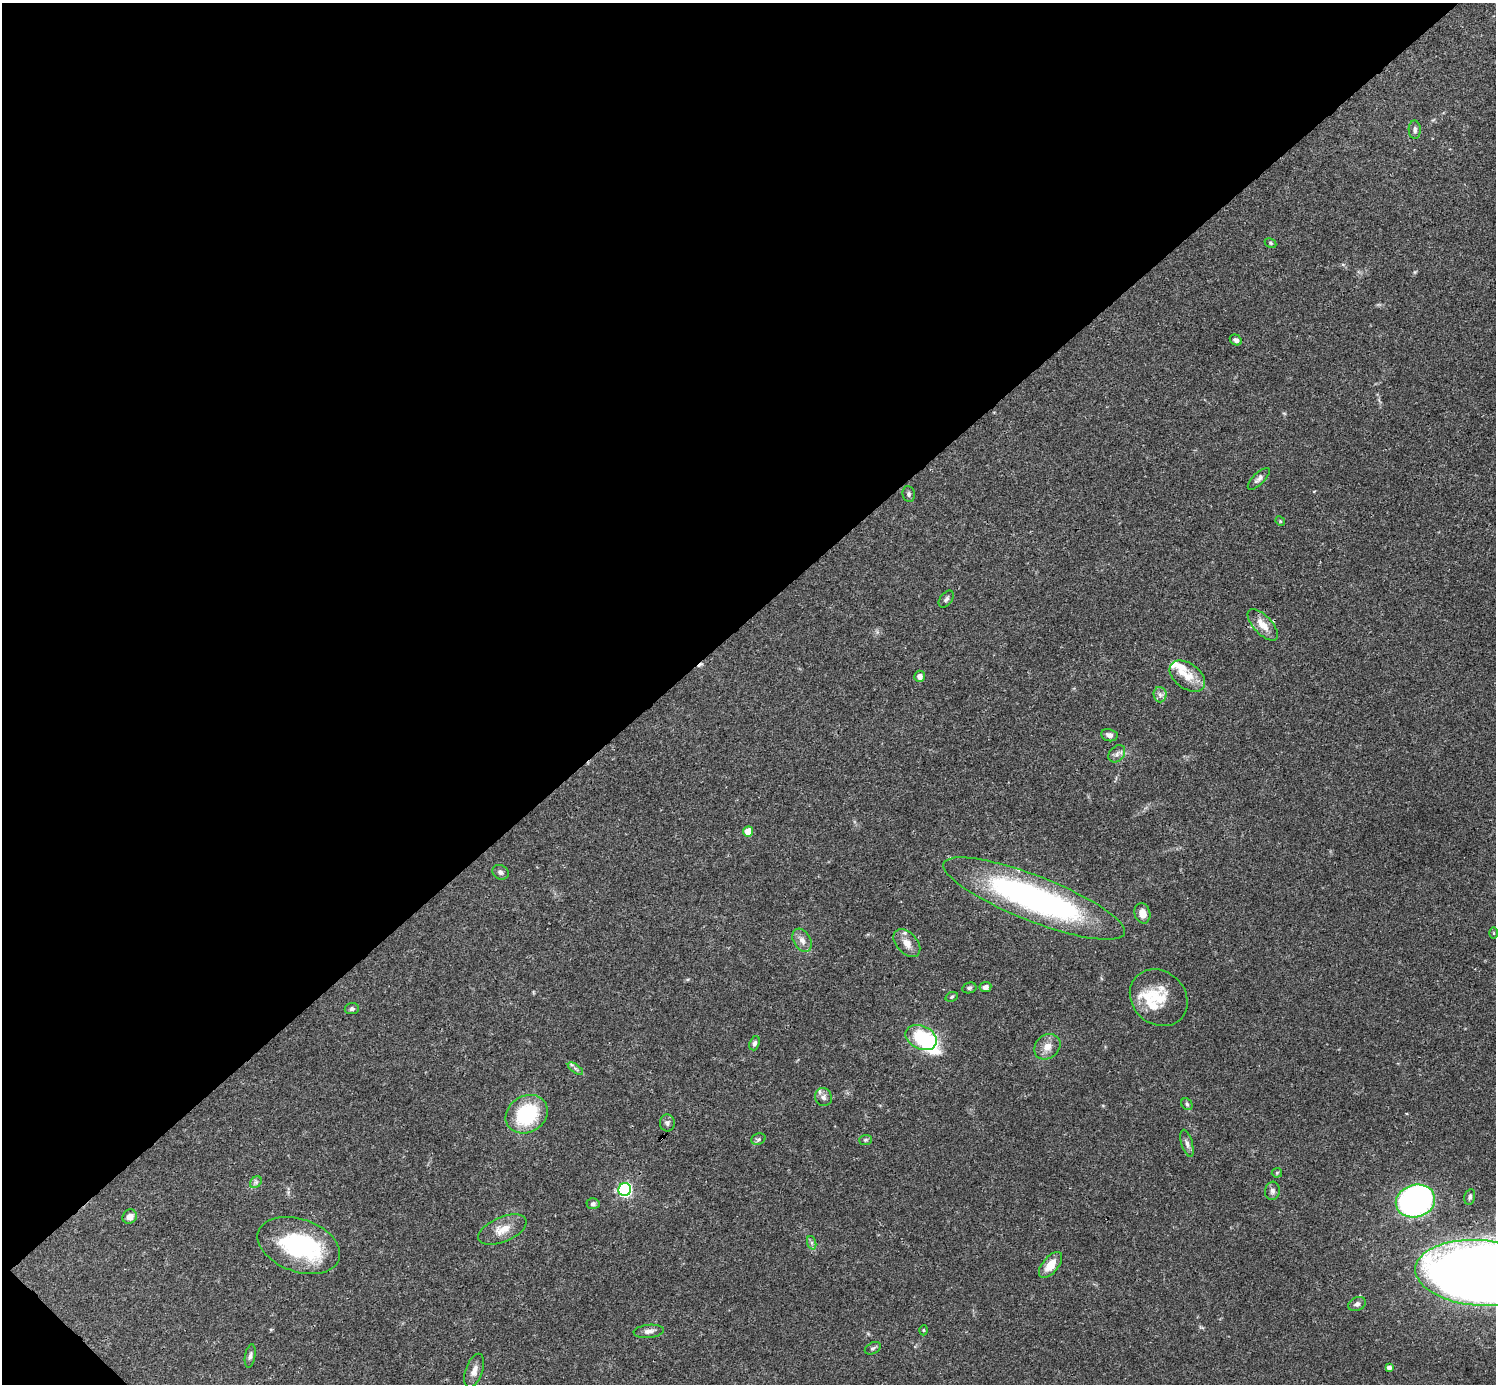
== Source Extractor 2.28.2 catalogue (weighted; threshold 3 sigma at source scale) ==
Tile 5 of 4 x 4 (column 1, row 2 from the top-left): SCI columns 1-1494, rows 2920-4301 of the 5982 x 5981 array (HDU 1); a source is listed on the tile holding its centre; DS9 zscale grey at full resolution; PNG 1498 x 1386 px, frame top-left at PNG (2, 3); each listed source drawn as its Kron ellipse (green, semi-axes under 4 px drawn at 4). Shown black and unused: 45% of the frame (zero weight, under 3 of 4 exposures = <1% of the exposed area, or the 3 px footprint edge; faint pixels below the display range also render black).
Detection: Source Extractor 2.28.2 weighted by HDU 2 'WHT'; one run over the whole footprint, this tile lists its part. Background 0.0412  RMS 0.0027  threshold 0.012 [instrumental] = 3 sigma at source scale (4.5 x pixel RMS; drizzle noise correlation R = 1.50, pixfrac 1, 0.05/0.05 arcsec/px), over >= 5 px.
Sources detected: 64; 1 inside a brighter object's white glare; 1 cosmic-ray / hot-pixel residue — neither listed nor drawn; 6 inside a brighter listed object's ellipse — not listed separately; the other 56 listed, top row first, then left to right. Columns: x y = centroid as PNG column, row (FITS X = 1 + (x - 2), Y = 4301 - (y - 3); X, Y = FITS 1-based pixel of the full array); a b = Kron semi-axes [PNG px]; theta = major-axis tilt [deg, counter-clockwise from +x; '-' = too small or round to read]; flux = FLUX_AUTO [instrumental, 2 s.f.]
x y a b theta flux
1415 130 9 6 -88 0.79
1270 243 6 4 -28 0.39
1236 340 6 5 - 0.81
1259 479 14 5 45 0.99
909 494 8 6 -81 0.62
1280 521 5 4 - 0.28
946 599 9 6 51 0.73
1263 625 20 9 -46 3.5
920 676 5 5 - 1.3
1187 676 20 12 -36 4.3
1160 695 8 6 -88 1
1109 735 8 6 -11 1.2
1117 754 10 7 47 1.1
748 831 5 5 - 4.2
500 872 8 7 - 0.94
1034 898 97 22 -21 80
1142 913 10 8 -73 2.3
1494 933 6 4 -89 0.28
802 940 12 8 -59 1.6
907 943 16 10 -48 2.4
985 987 6 5 - 0.92
969 988 7 5 14 0.56
952 997 6 4 23 0.43
1159 998 31 26 -42 9.3
352 1009 7 5 6 0.61
921 1037 16 11 -25 15
754 1043 7 5 70 0.71
1047 1047 14 11 42 2.6
575 1069 9 4 -35 0.62
823 1097 9 8 - 1.2
1187 1104 6 5 - 0.46
527 1114 22 18 31 18
667 1123 8 7 - 0.77
758 1139 7 5 21 0.59
865 1140 6 5 - 0.41
1187 1143 14 5 -74 1.1
1277 1173 5 5 - 0.33
256 1182 6 5 - 0.6
625 1190 6 6 - 53
1272 1191 9 7 82 1
1470 1197 8 5 77 0.67
1415 1201 20 16 15 81
593 1204 6 5 - 0.66
130 1217 7 7 - 1.9
502 1230 26 12 23 3.9
812 1243 7 4 -71 0.57
299 1245 43 26 -19 29
1050 1265 15 8 51 3.7
1480 1273 65 33 -4 610
1357 1304 9 6 22 0.9
923 1330 5 3 - 0.25
649 1331 15 6 6 1.4
873 1348 8 5 28 0.62
250 1356 12 5 79 0.82
1389 1368 4 4 - 1.1
474 1371 18 8 71 1.9
Overlapping masked pixels (flux is a lower limit): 1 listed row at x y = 1480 1273
Isophote crosses this tile's border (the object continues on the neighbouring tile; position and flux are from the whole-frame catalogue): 1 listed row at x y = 1480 1273